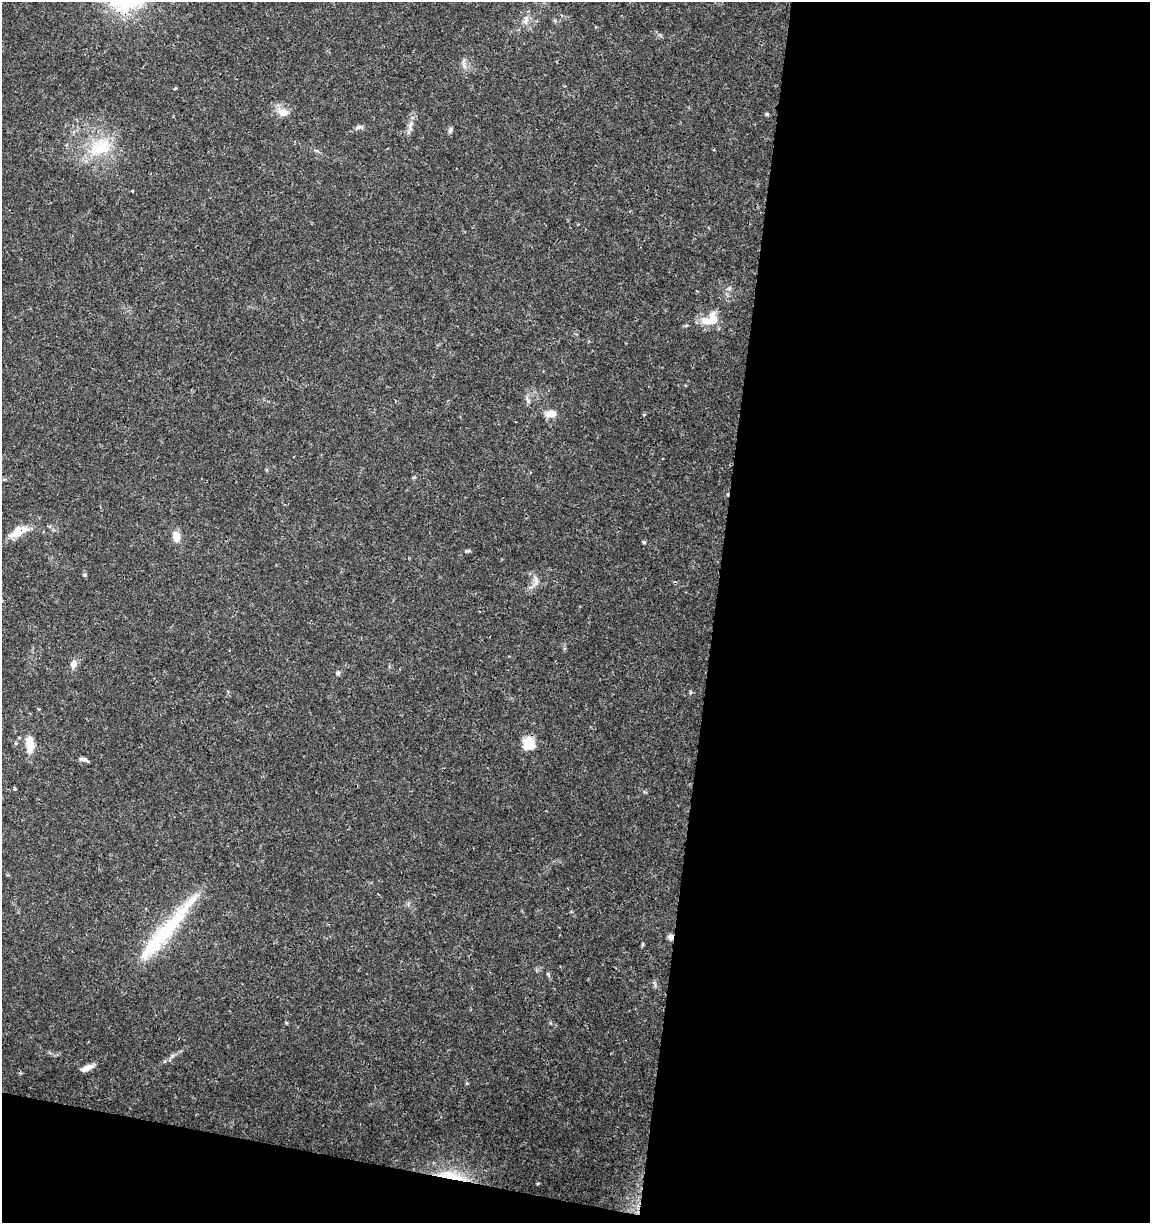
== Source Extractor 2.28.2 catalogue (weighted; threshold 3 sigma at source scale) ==
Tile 16 of 4 x 4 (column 4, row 4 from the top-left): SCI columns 3672-4819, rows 11-1231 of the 5104 x 4898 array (HDU 1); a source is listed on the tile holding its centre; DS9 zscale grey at full resolution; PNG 1152 x 1225 px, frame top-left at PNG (2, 2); no overlay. Shown black and unused: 41% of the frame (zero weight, under 3 of 4 exposures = <1% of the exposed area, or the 3 px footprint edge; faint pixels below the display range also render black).
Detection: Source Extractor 2.28.2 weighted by HDU 2 'WHT'; one run over the whole footprint, this tile lists its part. Background 0.0341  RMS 0.0023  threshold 0.0101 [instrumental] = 3 sigma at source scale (4.5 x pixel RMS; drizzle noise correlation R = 1.50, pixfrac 1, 0.0396/0.0396 arcsec/px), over >= 5 px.
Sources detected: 36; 1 cosmic-ray / hot-pixel residue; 1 long thin detection or spike segment (spike, bleed or trail) — not listed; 2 inside a brighter listed object's ellipse — not listed separately; the other 32 listed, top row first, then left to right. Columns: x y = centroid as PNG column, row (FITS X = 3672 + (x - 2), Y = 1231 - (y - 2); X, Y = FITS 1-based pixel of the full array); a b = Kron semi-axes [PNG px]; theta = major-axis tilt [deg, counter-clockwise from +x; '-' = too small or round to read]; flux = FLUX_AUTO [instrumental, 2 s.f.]
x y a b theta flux
526 20 15 7 81 1.4
464 65 10 5 -62 0.84
175 88 4 3 - 0.31
283 113 11 9 -25 2.3
767 114 5 4 - 0.35
410 126 19 4 90 1.1
358 127 11 5 6 0.66
450 130 8 5 76 0.52
100 147 34 24 20 11
317 151 6 4 -18 0.34
133 191 3 2 - 0.21
713 320 14 9 78 3.5
551 414 13 8 9 2.2
49 526 5 3 - 0.31
18 531 24 10 25 4
176 537 11 8 -85 2.5
644 542 4 4 - 0.38
85 575 5 4 - 0.35
535 579 9 4 -81 0.79
73 664 9 7 68 1.5
338 673 6 5 - 0.47
690 693 6 4 71 0.29
528 743 16 15 - 3.5
30 744 18 8 -84 3.9
83 759 11 5 -13 0.78
15 789 3 3 - 0.47
174 923 57 20 50 14
671 937 7 6 - 0.98
643 944 6 3 89 0.28
548 975 8 4 -67 0.36
87 1068 14 6 22 1.7
455 1177 42 10 -14 7.5
Overlapping masked pixels (flux is a lower limit): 3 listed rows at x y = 18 531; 671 937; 455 1177
Unlisted compact peaks at least as high as the median listed source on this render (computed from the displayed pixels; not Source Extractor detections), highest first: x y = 466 551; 538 1183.